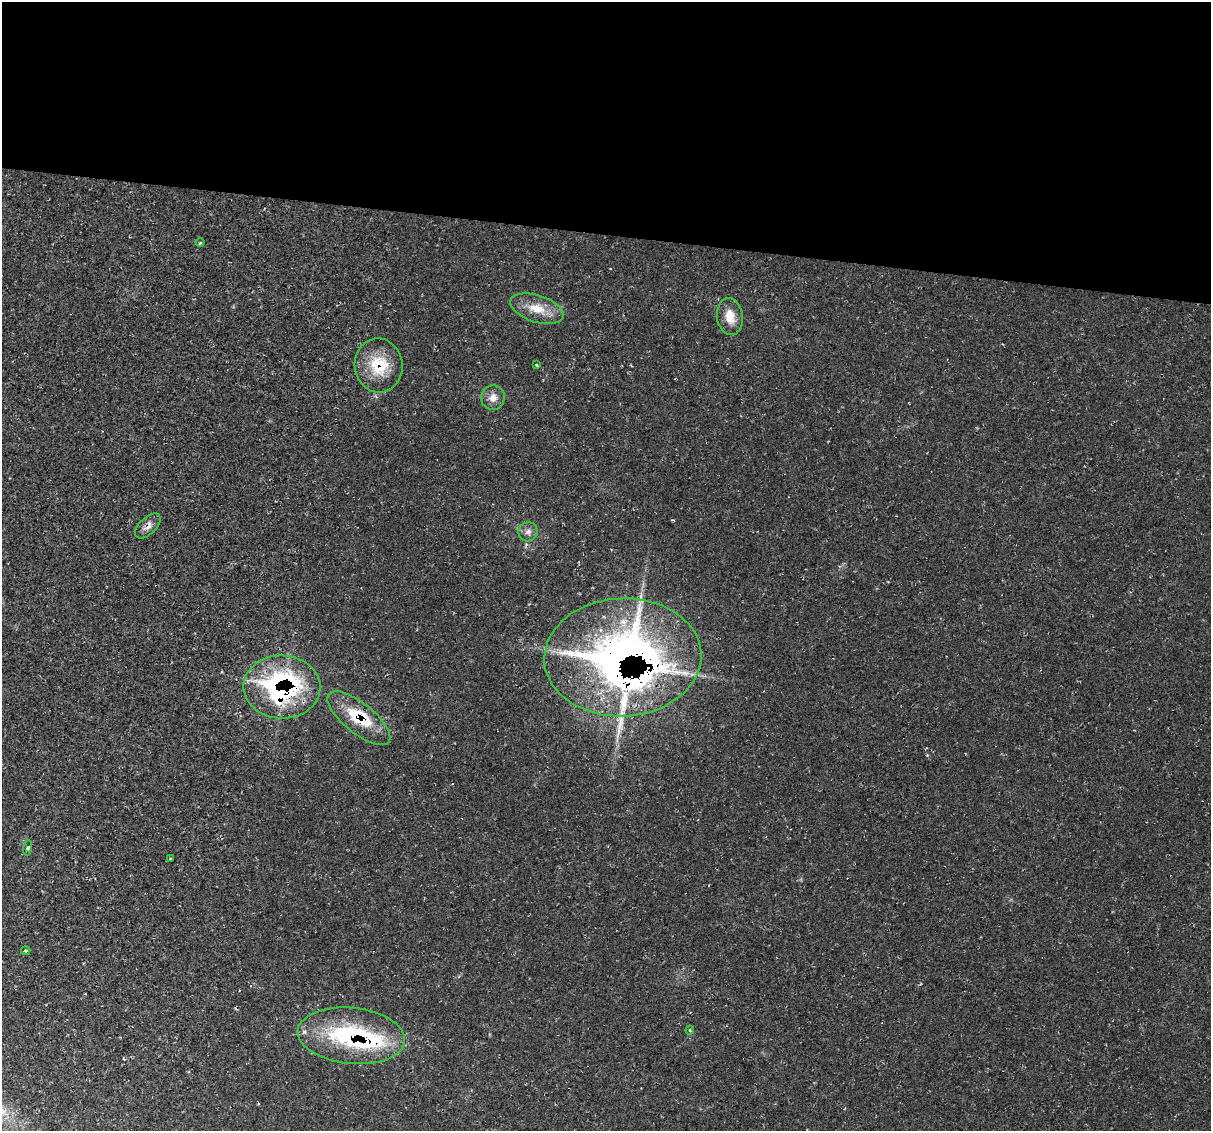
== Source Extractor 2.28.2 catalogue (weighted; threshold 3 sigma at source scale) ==
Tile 3 of 4 x 4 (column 3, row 1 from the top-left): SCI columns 2435-3643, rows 3502-4630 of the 4856 x 4871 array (HDU 1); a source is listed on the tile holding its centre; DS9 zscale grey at full resolution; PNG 1213 x 1133 px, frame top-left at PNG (2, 2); each listed source drawn as its Kron ellipse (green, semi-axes under 4 px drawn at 4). Shown black and unused: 21% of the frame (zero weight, under 2 of 3 exposures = <1% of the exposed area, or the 3 px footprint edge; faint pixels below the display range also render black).
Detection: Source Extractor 2.28.2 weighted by HDU 2 'WHT'; one run over the whole footprint, this tile lists its part. Background 0.0207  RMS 0.0061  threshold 0.0275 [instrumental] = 3 sigma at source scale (4.5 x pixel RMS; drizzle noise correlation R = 1.50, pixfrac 1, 0.05/0.05 arcsec/px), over >= 5 px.
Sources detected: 19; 1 long thin detection or spike segment (spike, bleed or trail) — neither listed nor drawn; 2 inside a brighter listed object's ellipse — not listed separately; the other 16 listed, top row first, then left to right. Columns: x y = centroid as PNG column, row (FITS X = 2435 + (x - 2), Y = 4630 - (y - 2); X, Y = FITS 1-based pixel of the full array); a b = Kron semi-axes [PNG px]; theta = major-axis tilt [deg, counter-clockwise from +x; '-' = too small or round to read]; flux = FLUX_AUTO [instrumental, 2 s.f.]
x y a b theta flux
200 243 4 3 - 0.7
537 309 28 13 -18 13
730 317 18 13 -82 9.5
379 365 27 24 -82 23
536 365 3 2 - 0.5
493 398 12 11 - 5.2
148 526 16 8 43 4.5
528 532 10 9 - 3.2
623 657 78 59 2 470
282 687 38 31 -2 110
359 718 38 15 -39 26
28 848 8 4 78 1.2
170 859 3 3 - 0.74
26 951 4 3 - 0.82
690 1030 4 3 - 0.75
351 1036 54 28 -6 82
Overlapping masked pixels (flux is a lower limit): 6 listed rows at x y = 379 365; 148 526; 623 657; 282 687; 359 718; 351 1036